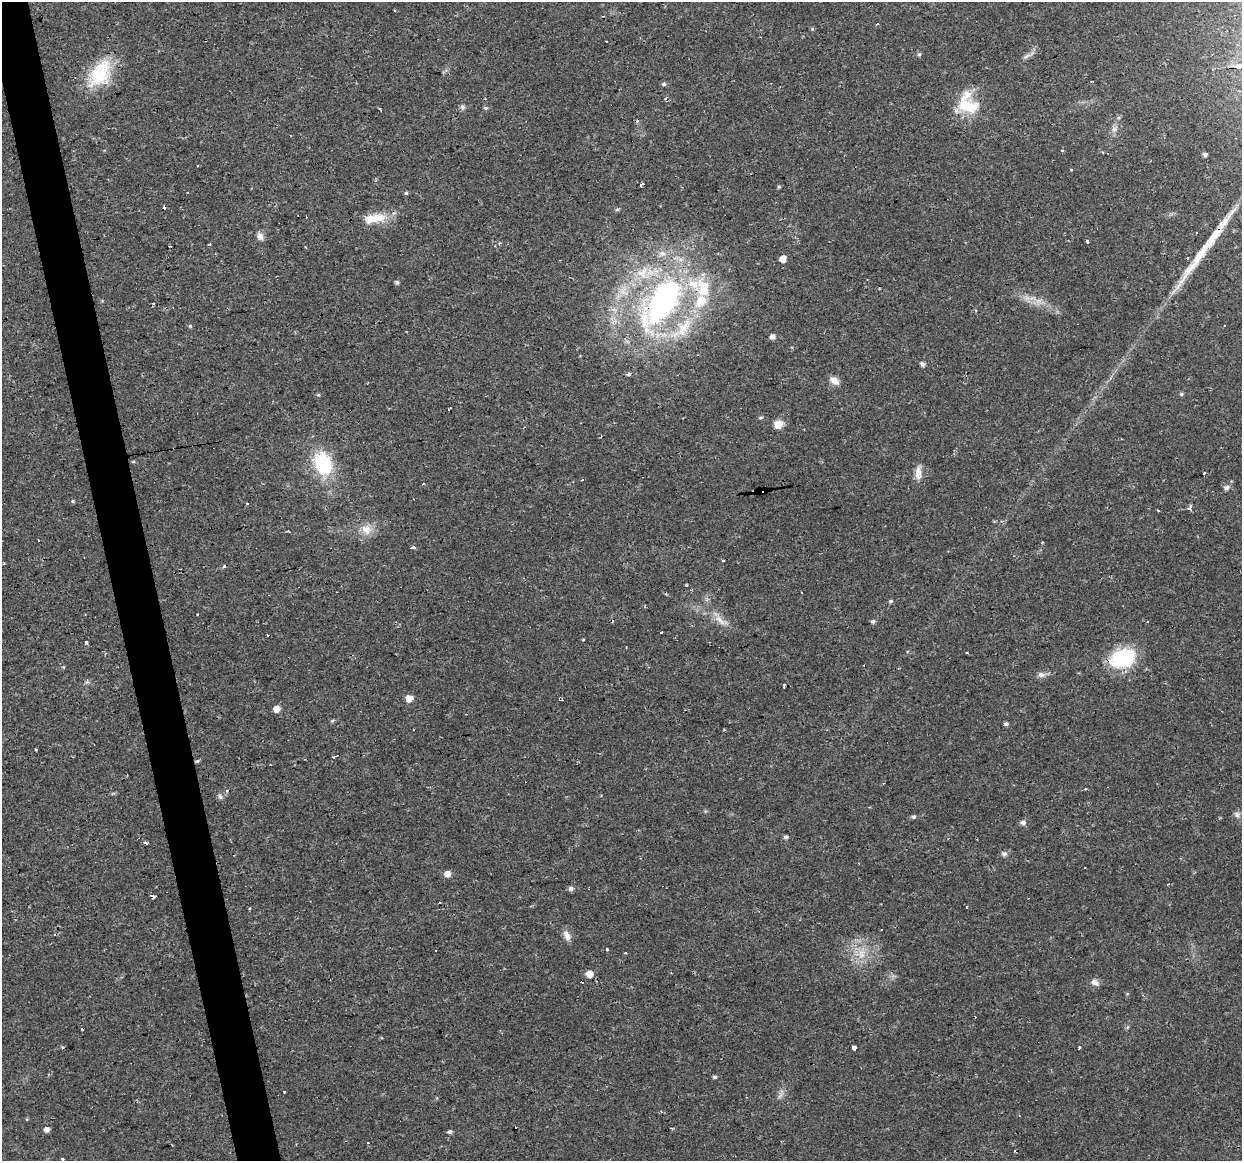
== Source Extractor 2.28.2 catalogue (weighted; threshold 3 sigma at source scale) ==
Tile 11 of 4 x 4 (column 3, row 3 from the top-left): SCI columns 2483-3722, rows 1190-2348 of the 4963 x 4744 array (HDU 1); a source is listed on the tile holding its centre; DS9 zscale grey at full resolution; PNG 1244 x 1163 px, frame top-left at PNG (2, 2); no overlay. Shown black and unused: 4% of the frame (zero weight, under 2 of 3 exposures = <1% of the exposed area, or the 3 px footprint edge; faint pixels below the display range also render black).
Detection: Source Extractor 2.28.2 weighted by HDU 2 'WHT'; one run over the whole footprint, this tile lists its part. Background 0.0216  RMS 0.0031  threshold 0.0137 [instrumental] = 3 sigma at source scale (4.5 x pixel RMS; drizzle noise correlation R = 1.50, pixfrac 1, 0.0396/0.0396 arcsec/px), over >= 5 px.
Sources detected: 130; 1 too faint to see at this stretch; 17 cosmic-ray / hot-pixel residue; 2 long thin detections or spike segments (spike, bleed or trail) — not listed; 9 inside a brighter listed object's ellipse — not listed separately; the other 101 listed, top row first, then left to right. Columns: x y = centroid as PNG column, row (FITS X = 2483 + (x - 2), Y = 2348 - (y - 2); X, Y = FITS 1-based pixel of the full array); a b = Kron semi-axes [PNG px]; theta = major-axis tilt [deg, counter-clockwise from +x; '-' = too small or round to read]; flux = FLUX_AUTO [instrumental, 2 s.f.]
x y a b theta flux
878 24 3 3 - 2.2
812 29 5 4 - 0.43
919 54 6 4 67 0.5
100 75 37 25 47 15
1091 81 4 3 - 0.86
664 84 6 5 - 0.57
665 98 5 4 - 0.46
968 104 29 23 -46 13
462 107 7 6 - 0.81
485 108 5 5 - 0.66
380 109 4 2 - 0.6
1205 155 4 4 - 1
1071 169 3 3 - 0.76
641 184 4 3 - 5.3
779 187 5 4 - 0.42
187 192 3 3 - 0.73
406 193 4 4 - 0.45
164 207 3 3 - 1.9
617 209 7 3 7 0.47
374 218 33 11 9 6.8
1196 232 3 3 - 0.93
260 236 10 7 -71 1.5
1087 241 4 3 - 0.81
209 245 3 3 - 0.52
170 246 3 2 - 0.29
1188 258 3 2 - 0.57
783 259 5 5 - 2.9
397 282 4 4 - 0.86
663 301 68 34 58 82
1039 301 10 6 26 1.6
190 326 5 5 - 0.45
773 337 5 5 - 1.6
923 364 5 4 - 1.2
628 374 4 3 - 1.3
834 381 12 8 -40 2.1
1181 394 6 4 16 0.47
318 395 5 4 - 0.37
449 409 5 2 - 0.83
761 417 6 4 7 0.44
778 424 11 9 17 2.8
133 461 5 3 - 0.33
323 464 27 20 -67 18
918 473 19 8 89 2.6
582 480 3 2 - 0.55
1226 488 6 6 - 1.2
72 501 5 4 - 0.38
1190 509 3 3 - 37
366 529 16 13 -49 3.8
38 540 3 2 - 0.32
1042 542 4 3 - 0.27
414 548 5 3 - 1.9
722 560 3 3 - 5
4 564 3 2 - 0.31
686 585 3 3 - 0.38
891 601 6 4 15 0.53
720 620 21 7 -47 2.9
873 621 5 5 - 0.72
1148 622 3 3 - 0.64
661 632 3 2 - 1.1
583 640 3 3 - 0.65
86 643 3 3 - 1.6
908 651 4 3 - 0.5
1123 658 28 20 18 20
63 667 4 4 - 0.28
1041 675 11 7 -6 1.3
784 685 4 2 - 0.48
409 698 5 5 - 4.1
277 709 5 5 - 2.8
332 720 6 4 34 0.45
1006 724 5 4 - 0.67
334 757 5 3 - 0.38
197 761 6 4 17 0.49
227 790 4 3 - 0.63
220 797 8 6 -57 0.85
1237 814 9 7 -73 1.1
913 817 6 5 - 0.67
1023 822 7 6 - 1
786 837 5 4 - 0.8
145 842 4 3 - 1.6
1004 854 8 6 -12 0.92
448 874 6 5 - 2.4
571 888 6 5 - 0.96
154 897 4 3 - 1.9
881 930 3 3 - 0.74
567 935 15 7 -67 2
607 949 4 3 - 0.33
435 951 3 3 - 1.2
861 953 14 8 -72 3.4
590 974 6 5 - 3.1
1095 982 11 7 -22 1.5
1127 994 5 3 - 0.26
854 1047 4 3 - 6.5
1080 1048 4 3 - 0.98
715 1077 5 4 - 0.56
284 1092 3 3 - 1.1
1019 1116 3 3 - 0.24
27 1119 5 3 - 0.26
47 1130 5 5 - 1.4
450 1132 6 4 11 0.76
1015 1150 4 2 - 0.42
62 1159 3 3 - 0.41
Overlapping masked pixels (flux is a lower limit): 2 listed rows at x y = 663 301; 590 974